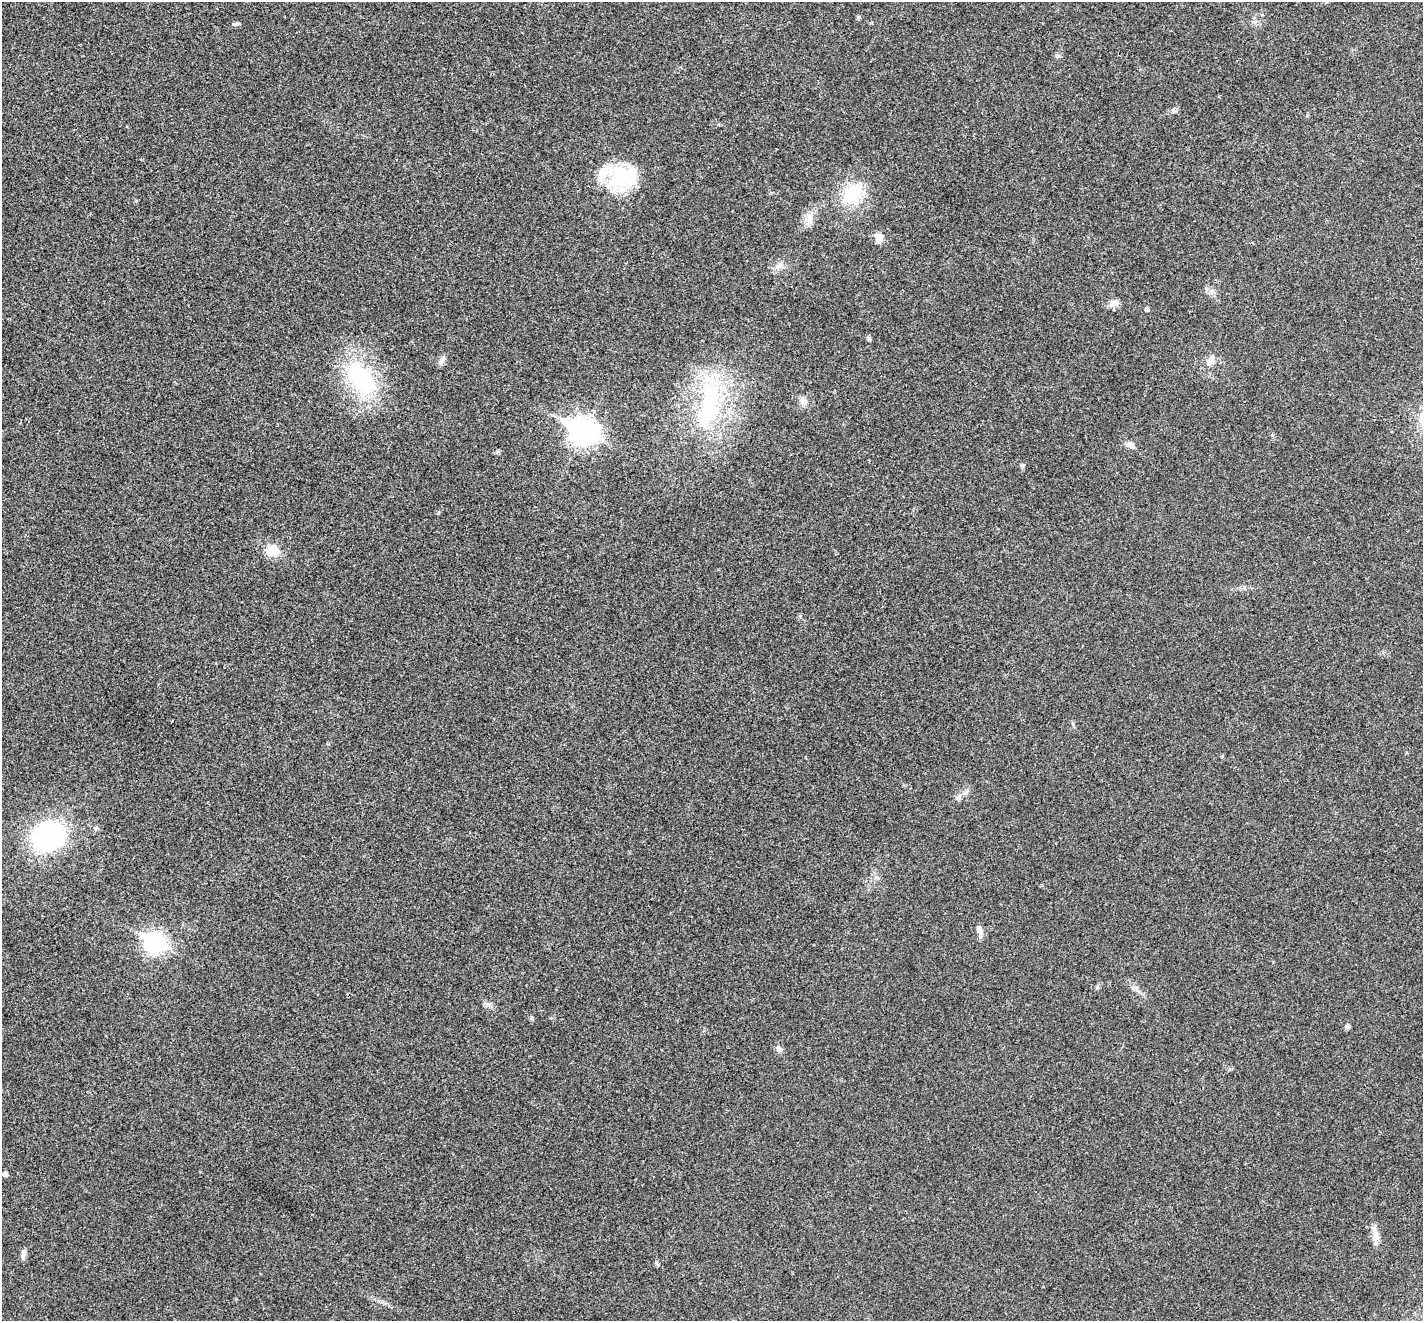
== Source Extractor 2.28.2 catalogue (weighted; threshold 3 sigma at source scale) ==
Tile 10 of 4 x 4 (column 2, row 3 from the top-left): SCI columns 1425-2845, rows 1465-2783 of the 5693 x 5703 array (HDU 1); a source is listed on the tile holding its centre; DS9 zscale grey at full resolution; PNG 1425 x 1323 px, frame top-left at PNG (2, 2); no overlay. Shown black and unused: <1% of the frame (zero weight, under 3 of 4 exposures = <1% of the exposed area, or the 3 px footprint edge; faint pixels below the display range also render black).
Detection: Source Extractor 2.28.2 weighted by HDU 2 'WHT'; one run over the whole footprint, this tile lists its part. Background 0.0217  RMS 0.0043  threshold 0.0195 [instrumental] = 3 sigma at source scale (4.5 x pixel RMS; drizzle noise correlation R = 1.50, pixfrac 1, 0.05/0.05 arcsec/px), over >= 5 px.
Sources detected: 30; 1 inside a brighter object's white glare — not listed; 2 inside a brighter listed object's ellipse — not listed separately; the other 27 listed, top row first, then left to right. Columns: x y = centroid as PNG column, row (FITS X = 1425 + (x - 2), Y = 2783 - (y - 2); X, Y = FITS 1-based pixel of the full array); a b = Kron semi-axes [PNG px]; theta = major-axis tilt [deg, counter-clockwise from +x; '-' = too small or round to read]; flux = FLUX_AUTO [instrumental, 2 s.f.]
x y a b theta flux
235 24 9 5 -2 0.87
618 177 43 25 80 24
852 194 31 22 50 18
809 218 15 7 -65 3
879 238 12 9 -73 3.4
779 266 14 6 38 2.2
1113 303 15 7 22 2.5
1147 310 5 5 - 0.8
443 359 11 6 58 1.5
1209 363 10 8 4 2.1
361 379 45 27 -43 42
802 401 10 8 -74 2
709 404 79 25 81 53
583 432 12 9 -23 380
1130 445 12 7 -27 1.9
1022 466 5 5 - 0.69
272 550 15 14 - 7.6
1222 756 5 3 - 0.37
958 798 8 5 71 1.1
48 836 30 26 25 72
979 930 12 7 -63 2.2
155 943 9 8 - 190
1347 1027 7 5 -3 0.85
779 1049 11 7 -58 1.6
5 1174 6 5 - 1.2
1375 1236 26 7 -83 3.8
23 1254 14 5 75 1.6
Unlisted compact peaks at least as high as the median listed source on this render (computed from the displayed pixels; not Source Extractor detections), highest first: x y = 532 1018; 1057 56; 869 338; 858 17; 1097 987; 800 616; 658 1265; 1173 110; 497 452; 136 201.